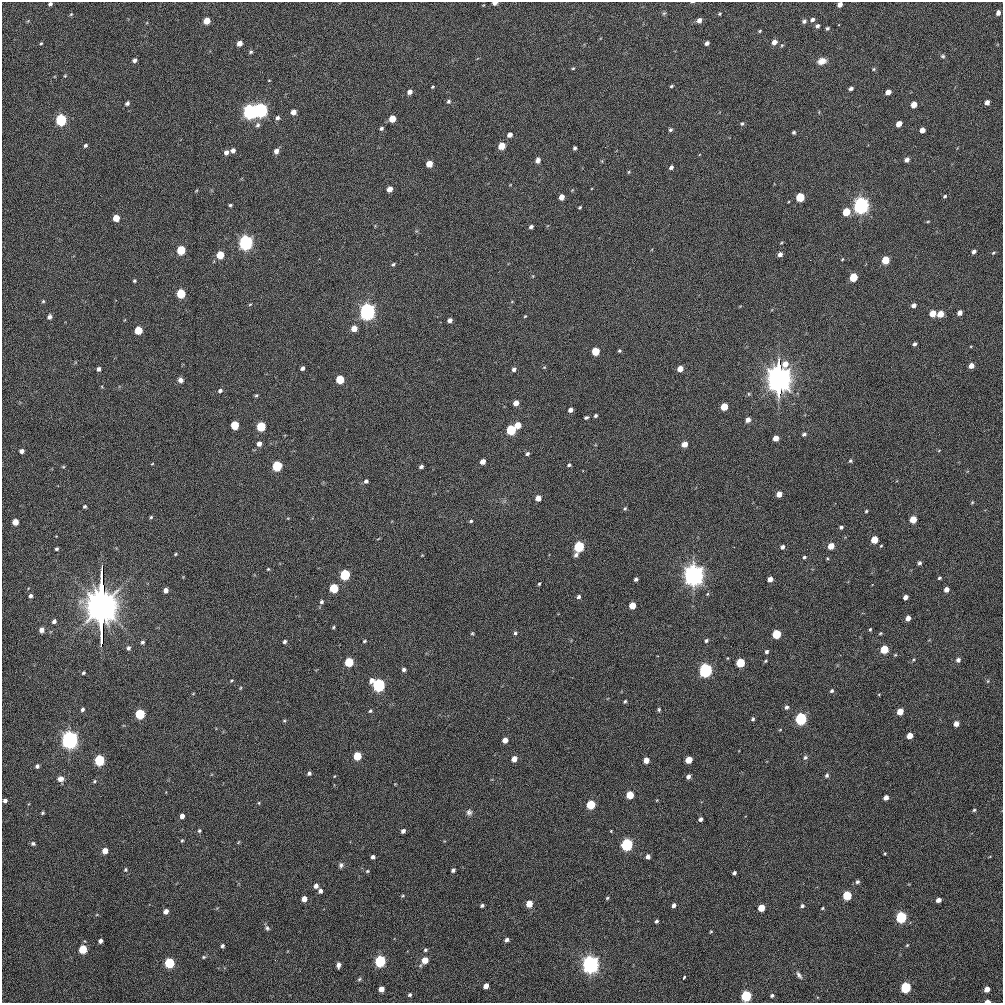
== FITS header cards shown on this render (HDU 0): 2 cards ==
NAXIS1  =                 1001
NAXIS2  =                 1001

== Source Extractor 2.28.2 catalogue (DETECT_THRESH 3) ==
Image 1001 x 1001 px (HDU 0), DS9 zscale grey, 1 PNG px = 1 image px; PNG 1005 x 1005 px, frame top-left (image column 1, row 1001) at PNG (2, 2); no overlay
Background 421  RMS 16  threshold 48.1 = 3 sigma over >= 5 px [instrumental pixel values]
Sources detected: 302; all 302 listed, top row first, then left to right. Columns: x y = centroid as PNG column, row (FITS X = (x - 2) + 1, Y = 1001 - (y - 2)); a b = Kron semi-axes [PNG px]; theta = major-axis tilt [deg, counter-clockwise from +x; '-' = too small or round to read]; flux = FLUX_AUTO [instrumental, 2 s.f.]
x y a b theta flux
692 2 4 2 - 8.9e+02
495 3 4 3 - 5.9e+03
50 4 4 3 - 2.7e+03
840 4 5 4 - 5.8e+03
664 13 6 4 41 1.4e+03
998 13 5 4 - 4.3e+03
71 14 5 3 - 1.1e+03
720 14 4 3 - 1.1e+03
699 20 5 4 - 5.3e+03
812 20 6 5 - 3.3e+03
207 21 5 4 - 1.7e+04
804 21 6 5 - 2.3e+03
839 25 2 2 - 6.3e+02
817 26 5 4 - 2.9e+03
827 28 4 3 - 1.8e+03
760 31 4 3 - 1.2e+03
774 42 5 4 - 6.9e+03
41 43 4 3 - 1.0e+03
239 43 5 4 - 8.4e+03
707 43 4 4 - 3.6e+03
782 45 5 4 - 1.1e+03
251 52 5 4 - 1.8e+03
943 56 7 5 -2 1.9e+03
134 60 4 4 - 3.1e+03
822 61 9 6 19 9.5e+03
573 68 4 4 - 1.1e+03
874 69 4 4 - 1.2e+03
65 76 4 4 - 1.0e+03
269 80 4 2 - 6.9e+02
671 86 5 3 - 1.6e+03
433 87 4 3 - 1.1e+03
851 88 4 3 - 2.9e+03
410 92 5 4 - 5.5e+03
888 92 5 4 - 9.0e+03
448 101 5 4 - 2.0e+03
987 102 4 4 - 5.1e+03
127 103 5 4 - 2.9e+03
914 104 5 4 - 1.3e+04
261 110 6 5 - 4.7e+05
249 111 6 5 - 5.1e+05
293 112 5 4 - 7.3e+03
277 118 5 4 - 2.9e+03
392 119 5 5 - 2.0e+04
61 120 5 5 - 1.9e+05
210 122 2 2 - 5.5e+03
742 124 6 4 61 1.5e+03
899 124 5 4 - 1.1e+04
258 125 6 6 - 2.7e+03
381 128 5 4 - 2.3e+03
670 130 5 4 - 1.9e+03
922 130 5 4 - 7.9e+03
794 132 3 3 - 1.8e+03
510 135 5 4 - 5.9e+03
85 145 5 4 - 2.1e+03
501 146 5 5 - 2.3e+04
575 148 4 3 - 2.1e+03
233 150 5 4 - 4.9e+03
276 151 5 4 - 5.8e+03
226 152 5 5 - 4.6e+03
538 160 7 5 81 3.9e+03
907 160 5 4 - 4.4e+03
429 164 5 5 - 1.7e+04
671 167 5 4 - 3.2e+03
629 172 5 3 - 1.1e+03
390 189 5 4 - 1.0e+04
196 191 5 3 - 8.4e+02
945 196 5 4 - 1.5e+03
561 197 5 4 - 1.0e+04
800 197 5 5 - 5.7e+04
230 205 4 3 - 1.5e+03
861 205 7 5 81 9.2e+05
580 207 4 3 - 1.3e+03
846 212 5 5 - 3.0e+04
116 218 5 5 - 1.8e+04
928 221 5 3 - 9.2e+02
531 227 4 3 - 3.2e+03
246 242 6 5 - 5.7e+05
181 250 5 5 - 6.0e+04
974 251 4 3 - 3.7e+03
993 253 5 3 - 1.2e+03
780 254 4 4 - 4.3e+03
220 255 5 5 - 3.3e+04
842 259 4 3 - 9.1e+02
810 260 2 2 - 1.1e+04
885 260 5 5 - 3.0e+04
393 264 5 4 - 1.5e+03
853 277 5 5 - 4.4e+04
134 281 4 3 - 1.4e+03
181 294 5 5 - 6.8e+04
43 301 5 4 - 1.3e+03
250 304 5 3 - 9.0e+02
914 305 5 4 - 4.3e+03
367 312 7 5 82 9.6e+05
933 313 5 5 - 1.6e+04
959 313 5 4 - 6.5e+03
940 314 5 4 - 1.6e+04
525 316 4 3 - 1.0e+03
49 317 5 5 - 4.2e+03
450 320 4 4 - 4.4e+03
354 328 5 4 - 1.2e+04
138 330 5 5 - 3.6e+04
915 344 4 3 - 2.3e+03
595 351 5 5 - 3.6e+04
619 351 4 3 - 1.5e+03
971 366 5 4 - 8.3e+03
544 367 5 3 - 9.8e+02
302 368 4 4 - 3.1e+03
98 369 4 4 - 3.3e+03
514 369 5 4 - 3.4e+03
680 369 5 4 - 1.2e+04
779 378 28 6 -90 5.5e+06
340 379 5 5 - 4.3e+04
180 380 6 6 - 4.3e+03
220 391 5 4 - 2.6e+03
256 395 5 4 - 1.5e+03
516 403 5 4 - 8.4e+03
724 407 5 5 - 2.7e+04
570 410 4 4 - 4.9e+03
596 416 4 3 - 1.9e+03
586 417 4 3 - 2.0e+03
748 420 5 4 - 6.3e+03
235 425 5 5 - 4.5e+04
517 425 5 5 - 1.6e+04
261 426 5 5 - 6.9e+04
511 430 5 5 - 9.2e+04
804 434 6 4 26 2.4e+03
776 438 5 4 - 9.1e+03
259 444 5 4 - 5.5e+03
684 444 5 4 - 1.0e+04
22 451 4 4 - 4.8e+03
527 454 5 4 - 2.2e+03
483 461 5 4 - 8.2e+03
850 461 5 4 - 1.8e+03
152 464 4 3 - 8.0e+02
569 465 4 3 - 1.7e+03
277 466 5 5 - 9.7e+04
63 467 5 3 - 1.0e+03
421 467 4 3 - 2.9e+03
583 471 2 2 - 6.4e+02
366 481 5 4 - 2.8e+03
779 494 5 4 - 9.7e+03
538 498 5 4 - 1.0e+04
972 502 5 4 - 1.1e+03
85 507 4 3 - 1.9e+03
625 508 5 4 - 1.3e+03
866 511 3 3 - 1.2e+03
151 517 4 4 - 1.4e+03
913 519 5 5 - 2.1e+04
471 521 4 4 - 1.5e+03
15 522 5 4 - 1.5e+04
841 527 4 4 - 2.0e+03
874 540 5 5 - 2.5e+04
579 546 5 5 - 1.2e+05
831 546 5 4 - 1.5e+04
881 546 3 2 - 8.7e+02
782 547 5 4 - 3.1e+03
56 549 4 4 - 1.8e+03
175 554 4 3 - 1.0e+03
422 555 3 2 - 7.4e+02
576 555 6 5 - 3.6e+03
804 557 5 4 - 1.6e+03
919 563 5 4 - 2.2e+03
268 569 4 3 - 1.0e+03
345 575 5 5 - 1.2e+05
694 575 13 6 89 2.4e+06
939 578 4 3 - 1.5e+03
636 579 4 3 - 2.6e+03
770 579 5 4 - 6.4e+03
539 584 5 3 - 1.2e+03
334 588 5 5 - 5.9e+04
946 589 5 4 - 6.1e+03
166 590 4 4 - 6.0e+03
31 596 4 4 - 2.8e+03
579 597 5 4 - 2.6e+03
905 597 5 4 - 4.6e+03
81 601 11 7 15 5.1e+03
321 602 5 5 - 2.1e+03
632 605 5 4 - 2.1e+04
101 606 63 6 90 1.3e+07
908 618 5 4 - 6.6e+03
54 621 5 4 - 3.1e+03
333 627 4 3 - 1.3e+03
870 629 4 3 - 1.1e+03
41 630 5 4 - 5.9e+03
472 633 5 4 - 1.2e+03
515 633 5 4 - 1.8e+03
880 633 5 4 - 1.0e+03
776 634 5 5 - 5.8e+04
706 640 5 4 - 2.0e+03
284 641 5 4 - 2.1e+03
364 641 5 3 - 1.1e+03
142 642 5 4 - 2.2e+03
128 648 5 4 - 2.7e+03
884 649 5 5 - 3.8e+04
767 652 4 4 - 2.3e+03
913 660 4 3 - 1.1e+03
958 660 5 5 - 3.5e+03
766 661 5 4 - 1.1e+03
349 662 5 5 - 5.7e+04
740 663 5 5 - 5.7e+04
404 670 4 4 - 2.9e+03
705 670 6 5 - 4.3e+05
83 673 3 3 - 1.7e+03
231 680 4 3 - 1.1e+03
988 681 6 4 89 1.2e+03
378 685 6 6 - 3.2e+05
240 688 5 3 - 8.8e+02
832 691 5 4 - 1.9e+03
625 701 4 3 - 1.6e+03
786 707 6 5 - 2.7e+03
82 709 4 4 - 2.6e+03
659 710 5 4 - 1.5e+03
370 711 4 4 - 1.4e+03
900 711 5 4 - 1.6e+04
140 714 5 5 - 9.4e+04
753 719 4 4 - 1.8e+03
801 719 6 5 - 2.2e+05
284 721 5 3 - 1.0e+03
956 724 5 4 - 7.5e+03
780 730 5 3 - 8.0e+02
910 736 5 4 - 1.3e+04
69 740 8 6 88 1.2e+06
505 740 5 4 - 9.0e+03
357 756 5 5 - 3.9e+04
805 757 6 5 - 2.1e+03
514 759 5 4 - 9.0e+03
99 760 5 5 - 1.2e+05
646 760 5 4 - 1.1e+04
689 760 5 4 - 1.9e+04
37 766 4 4 - 2.3e+03
309 773 4 3 - 2.5e+03
827 775 6 4 65 2.2e+03
688 777 5 4 - 4.0e+03
60 779 7 6 - 5.2e+03
94 781 5 4 - 1.4e+03
630 795 5 5 - 3.1e+04
886 798 5 4 - 6.2e+03
5 800 4 4 - 3.3e+03
259 803 4 4 - 9.6e+02
591 805 5 5 - 5.9e+04
974 810 5 4 - 1.5e+03
469 812 8 7 - 3.3e+03
42 813 4 4 - 1.3e+03
182 816 4 4 - 6.1e+03
700 819 4 4 - 3.3e+03
199 831 5 4 - 1.8e+03
403 831 4 4 - 3.7e+03
182 841 4 3 - 1.2e+03
33 843 5 5 - 2.0e+03
627 845 6 5 - 2.3e+05
105 851 5 4 - 1.0e+04
885 853 3 3 - 1.0e+03
373 857 4 3 - 2.8e+03
648 857 5 4 - 4.3e+03
341 865 6 5 - 2.7e+03
125 870 5 5 - 1.5e+03
453 870 4 3 - 2.5e+03
367 871 5 4 - 1.2e+03
734 873 4 3 - 2.4e+03
857 882 6 5 - 2.3e+03
316 886 5 4 - 4.8e+03
320 891 4 4 - 3.9e+03
847 895 5 5 - 5.7e+04
403 896 5 3 - 1.2e+03
607 898 5 4 - 1.3e+03
304 899 5 4 - 9.8e+03
938 900 5 4 - 5.8e+03
529 904 5 5 - 1.9e+04
674 905 4 4 - 3.7e+03
482 906 4 3 - 2.2e+03
802 906 5 4 - 2.1e+03
761 908 5 5 - 2.2e+04
822 908 3 3 - 1.1e+03
166 911 5 4 - 6.5e+03
901 917 5 5 - 1.6e+05
656 921 4 3 - 2.0e+03
267 928 7 6 - 2.5e+03
711 932 3 2 - 1.0e+03
507 940 4 4 - 3.4e+03
100 941 4 4 - 4.2e+03
907 945 4 3 - 9.6e+02
222 946 4 4 - 2.2e+03
83 949 5 5 - 4.4e+04
425 950 5 4 - 1.8e+03
204 957 5 4 - 1.5e+03
275 960 2 2 - 4.2e+03
425 960 6 5 - 1.6e+04
380 961 5 5 - 1.7e+05
169 963 5 5 - 1.0e+05
590 964 8 6 86 1.3e+06
338 965 5 4 - 4.4e+03
799 975 10 4 -57 2.8e+03
684 978 4 2 - 1.5e+03
359 979 6 5 - 1.7e+03
486 986 5 4 - 7.7e+03
905 987 5 5 - 1.3e+05
381 989 5 4 - 9.5e+03
987 989 5 4 - 9.3e+03
410 995 5 4 - 2.0e+03
772 995 4 3 - 1.8e+03
746 996 5 5 - 1.4e+05
987 1001 4 2 - 6.9e+03
At the frame edge (FLAGS 8, measured only in part): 5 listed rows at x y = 692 2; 495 3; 50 4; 840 4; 987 1001